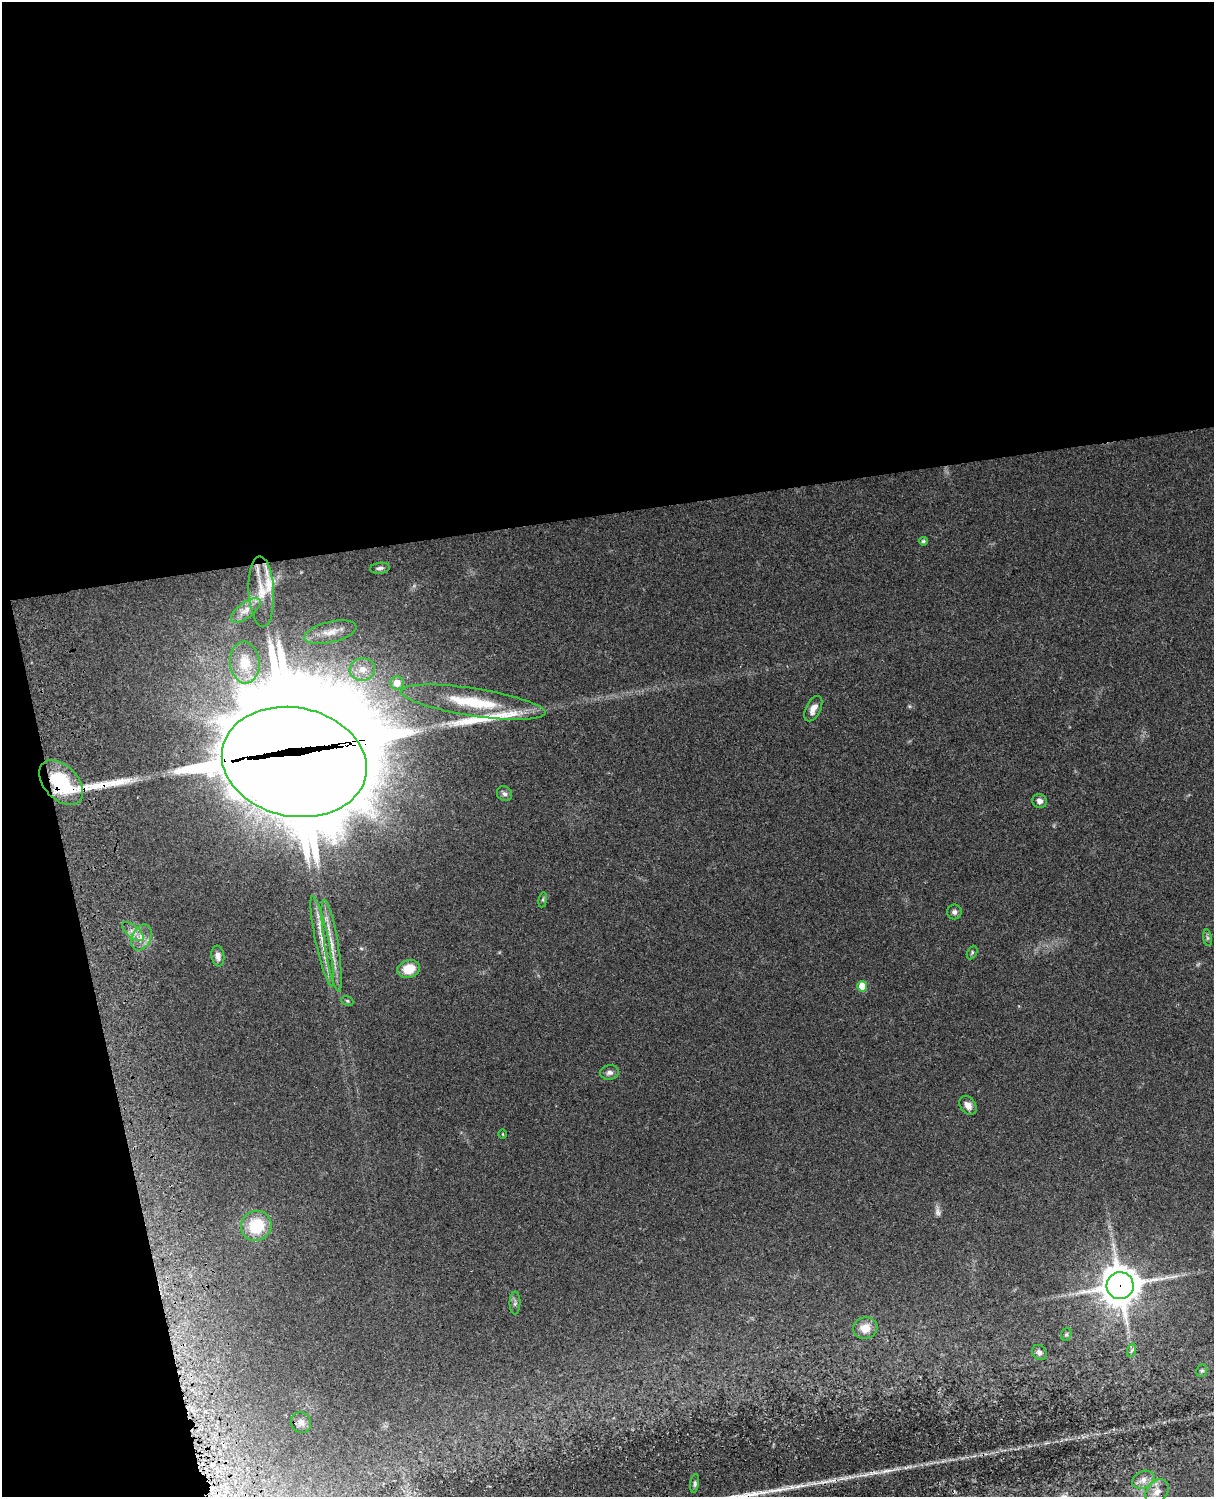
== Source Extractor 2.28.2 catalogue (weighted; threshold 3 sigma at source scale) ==
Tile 1 of 4 x 3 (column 1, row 1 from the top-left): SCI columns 121-1332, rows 3268-4762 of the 5086 x 4925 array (HDU 1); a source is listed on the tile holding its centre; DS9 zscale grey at full resolution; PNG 1216 x 1499 px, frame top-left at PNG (2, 2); each listed source drawn as its Kron ellipse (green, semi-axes under 4 px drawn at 4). Shown black and unused: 40% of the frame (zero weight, under 3 of 4 exposures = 6% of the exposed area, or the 3 px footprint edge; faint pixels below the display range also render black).
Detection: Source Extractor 2.28.2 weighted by HDU 2 'WHT'; one run over the whole footprint, this tile lists its part. Background 0.0994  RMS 0.0064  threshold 0.0289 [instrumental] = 3 sigma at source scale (4.5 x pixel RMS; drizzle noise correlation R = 1.50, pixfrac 1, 0.05/0.05 arcsec/px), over >= 5 px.
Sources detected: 48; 1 too faint to see at this stretch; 3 inside a brighter object's white glare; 2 long thin detections or spike segments (spike, bleed or trail) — neither listed nor drawn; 1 inside a brighter listed object's ellipse — not listed separately; the other 41 listed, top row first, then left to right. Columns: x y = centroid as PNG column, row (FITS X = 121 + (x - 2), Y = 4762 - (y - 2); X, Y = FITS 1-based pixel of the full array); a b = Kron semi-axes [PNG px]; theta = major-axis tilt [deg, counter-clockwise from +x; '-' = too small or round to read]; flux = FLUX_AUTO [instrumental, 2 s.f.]
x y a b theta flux
923 541 4 4 - 1.1
380 568 10 5 6 2
261 592 35 12 -87 14
246 610 17 7 37 5
330 632 27 10 13 8.7
245 662 21 15 -85 18
362 669 13 11 12 8.1
397 683 6 6 - 6.9
473 702 73 14 -9 37
813 709 14 7 62 4.8
294 762 73 54 -11 12000
61 783 26 17 -47 39
504 794 8 7 - 2.1
1040 801 7 7 - 3.1
543 900 8 4 82 1.1
954 912 7 7 - 2.4
133 932 13 6 -39 4
141 938 13 9 65 5.9
1207 938 8 4 -82 1.3
322 941 46 6 -78 12
332 946 46 7 -81 13
972 952 7 4 64 1.1
218 956 10 6 -83 3.3
409 969 11 9 17 14
862 986 5 5 - 13
347 1001 6 4 -22 0.81
609 1072 9 7 6 2.6
968 1105 10 7 -56 4.5
503 1134 4 3 - 0.48
256 1226 15 15 - 25
1120 1286 13 13 - 1600
515 1303 11 5 89 1.9
865 1328 12 10 18 6.8
1066 1334 6 5 - 1
1132 1350 7 4 70 1.2
1039 1353 8 7 - 2.3
1202 1371 6 5 - 1.1
301 1422 11 9 -53 3.1
1143 1480 11 8 24 4.4
695 1483 9 4 81 1.3
1157 1492 14 10 51 5.4
Overlapping masked pixels (flux is a lower limit): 4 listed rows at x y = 294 762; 61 783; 332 946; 1120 1286
Unlisted compact peaks at least as high as the median listed source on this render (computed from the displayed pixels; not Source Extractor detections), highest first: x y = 792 1487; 885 1471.